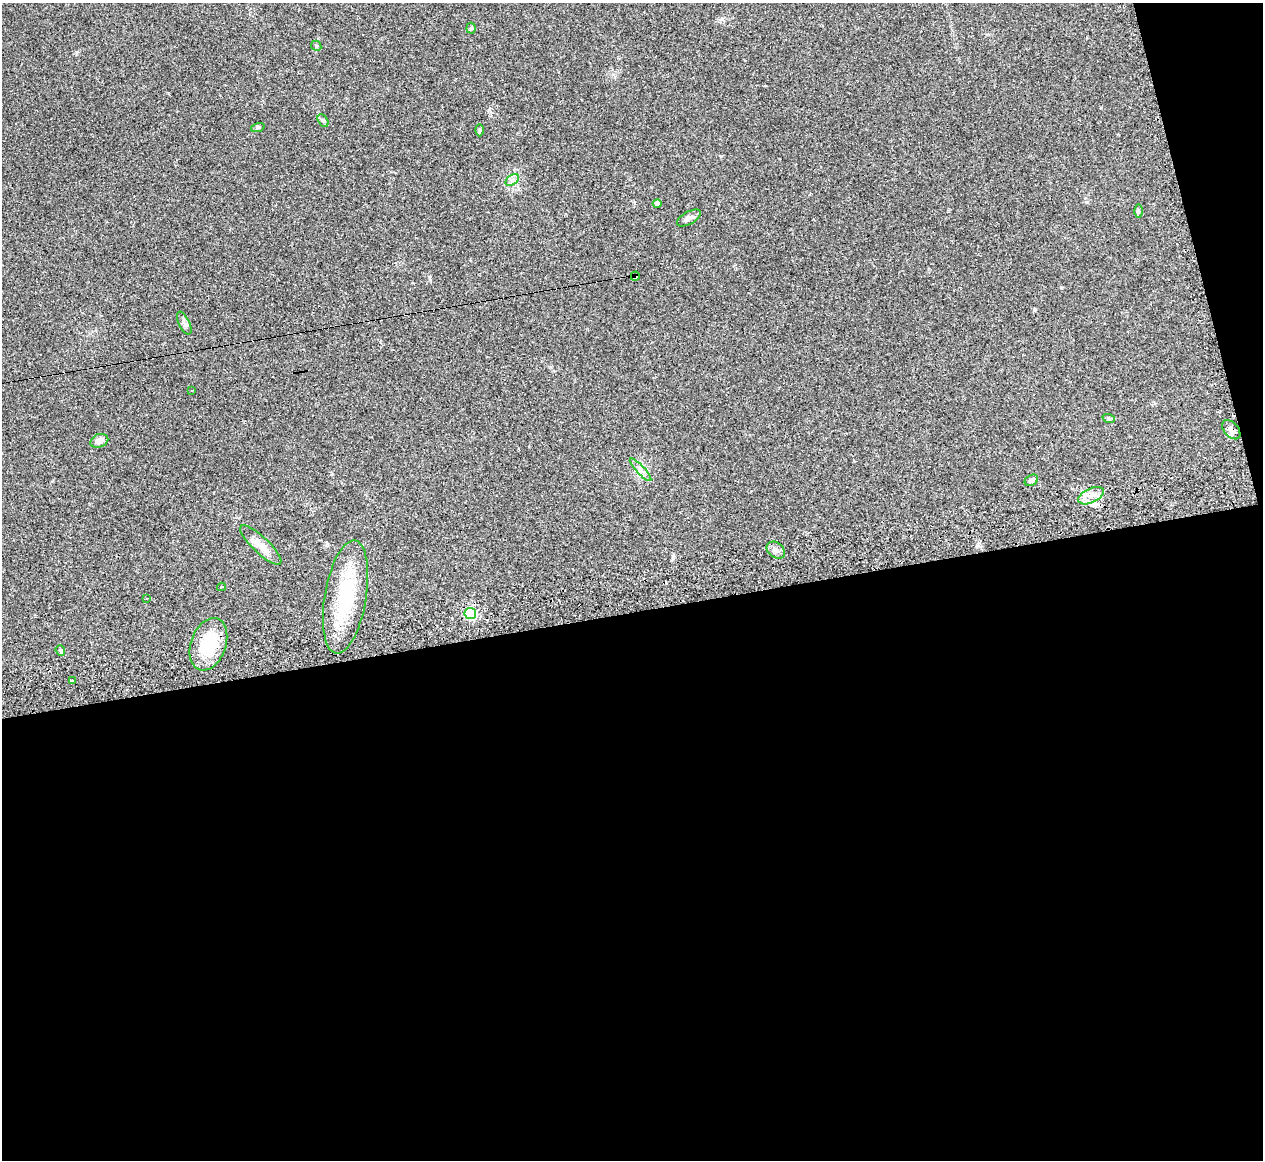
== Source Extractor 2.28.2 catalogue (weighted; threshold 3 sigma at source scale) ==
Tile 16 of 4 x 4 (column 4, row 4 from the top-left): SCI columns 3813-5073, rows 260-1417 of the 5073 x 5080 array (HDU 1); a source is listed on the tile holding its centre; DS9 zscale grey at full resolution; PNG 1265 x 1162 px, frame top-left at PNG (2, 3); each listed source drawn as its Kron ellipse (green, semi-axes under 4 px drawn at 4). Shown black and unused: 50% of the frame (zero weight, under 2 of 3 exposures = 2% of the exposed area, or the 3 px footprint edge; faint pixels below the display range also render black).
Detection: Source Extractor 2.28.2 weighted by HDU 2 'WHT'; one run over the whole footprint, this tile lists its part. Background 0.059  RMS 0.0071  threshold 0.0318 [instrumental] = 3 sigma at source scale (4.5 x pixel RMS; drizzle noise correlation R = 1.50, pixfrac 1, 0.05/0.05 arcsec/px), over >= 5 px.
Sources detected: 28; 1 cosmic-ray / hot-pixel residue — neither listed nor drawn; the other 27 listed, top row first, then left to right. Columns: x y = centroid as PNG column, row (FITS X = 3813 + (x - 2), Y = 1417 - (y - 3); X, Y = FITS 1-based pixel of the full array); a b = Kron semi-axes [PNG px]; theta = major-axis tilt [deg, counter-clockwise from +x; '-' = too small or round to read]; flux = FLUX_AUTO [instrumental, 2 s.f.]
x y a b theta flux
471 28 5 4 - 1.2
316 46 5 4 - 0.99
323 120 7 5 -61 1.3
258 127 7 4 20 0.96
480 130 6 4 -90 0.96
512 180 7 5 35 2.1
657 203 4 4 - 3
1138 211 6 4 -90 1.1
689 218 13 6 30 3.4
635 276 4 3 - 4.2
184 323 12 5 -64 2.2
192 390 3 2 - 0.73
1109 419 6 4 -19 1
1231 430 11 7 -48 3.7
99 441 9 6 22 3.9
641 470 15 4 -47 2.8
1031 480 7 5 27 2.3
1091 496 14 7 25 5.7
261 545 27 8 -43 8.3
776 550 10 7 -37 3.1
221 587 4 3 - 1.2
345 597 57 20 80 49
146 599 2 2 - 0.76
470 613 5 5 - 78
208 644 27 17 70 31
60 650 5 4 - 1
72 681 3 3 - 3.1
Overlapping masked pixels (flux is a lower limit): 2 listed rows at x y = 635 276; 1231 430
Unlisted compact peaks at least as high as the median listed source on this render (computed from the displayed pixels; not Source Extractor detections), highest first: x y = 673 556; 429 277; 1087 202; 76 52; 1061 287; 1101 108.